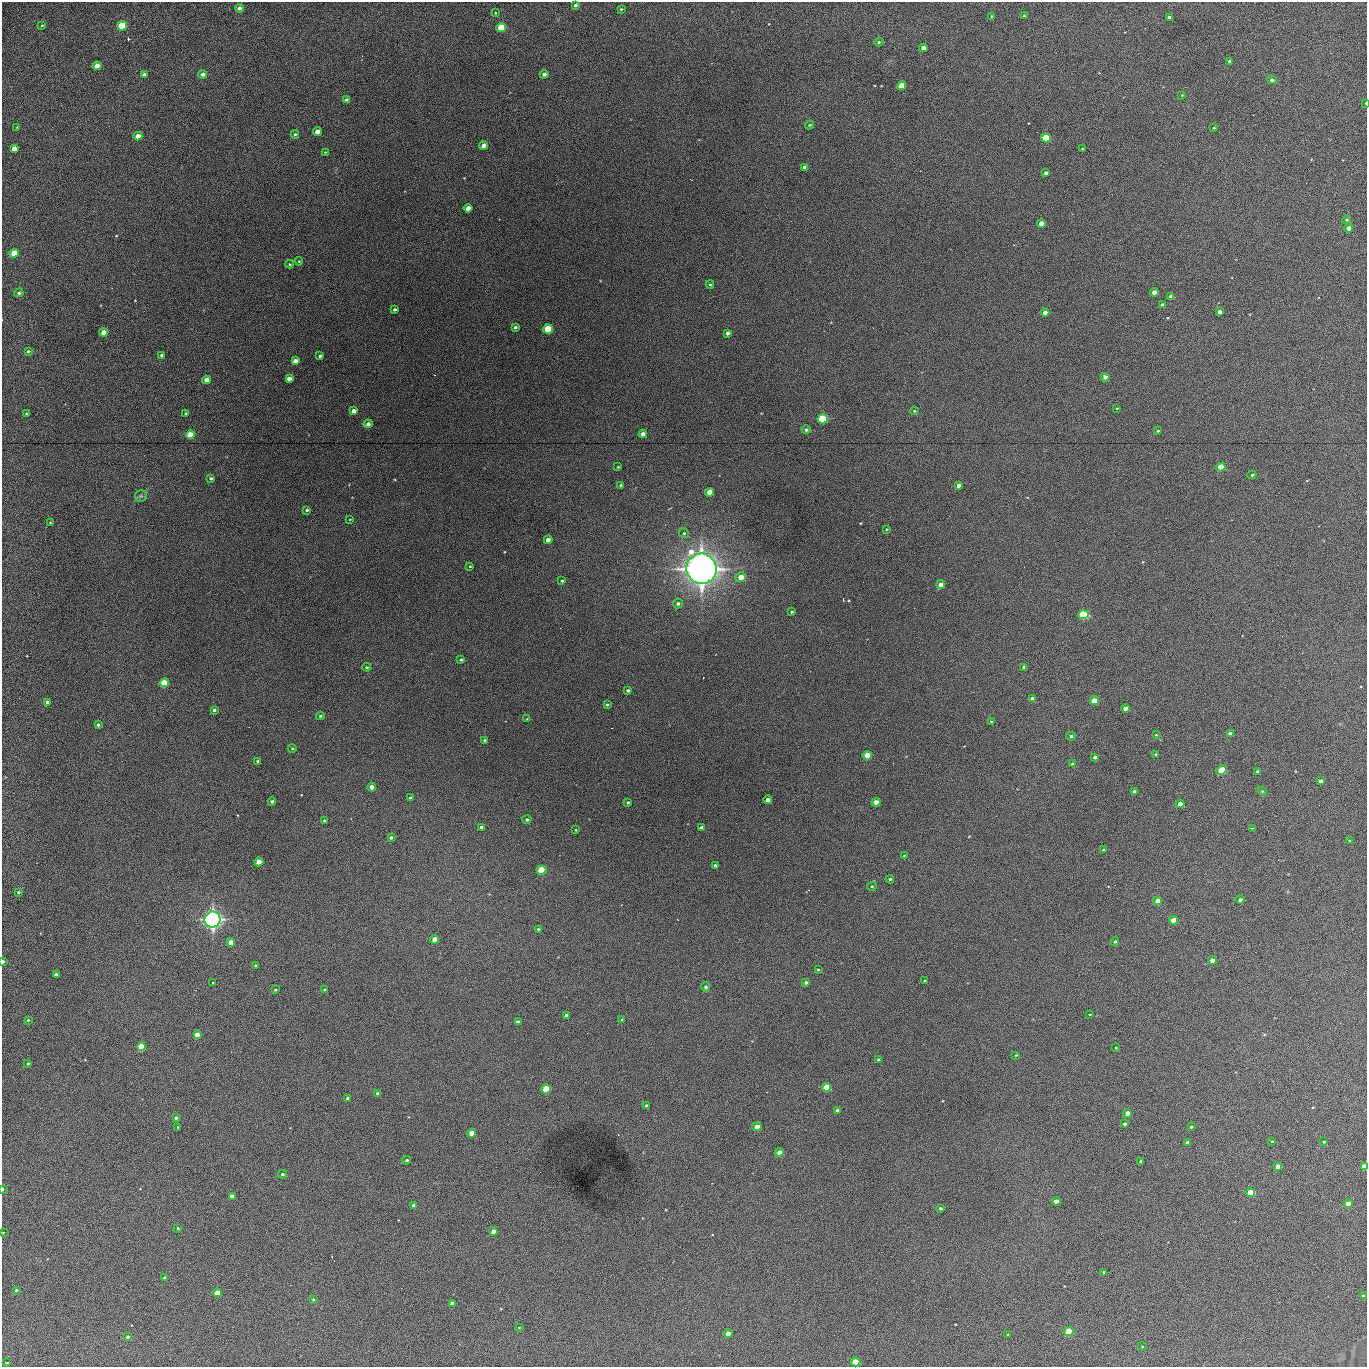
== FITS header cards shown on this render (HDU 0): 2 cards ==
NAXIS1  =                 1365 /fastest changing axis
NAXIS2  =                 1365 /next to fastest changing axis

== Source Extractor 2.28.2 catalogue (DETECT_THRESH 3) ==
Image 1365 x 1365 px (HDU 0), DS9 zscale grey, 1 PNG px = 1 image px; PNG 1369 x 1369 px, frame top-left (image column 1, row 1365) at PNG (2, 2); each listed source drawn as its Kron ellipse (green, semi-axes under 4 px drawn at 4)
Background 437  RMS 72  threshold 215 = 3 sigma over >= 5 px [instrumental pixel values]
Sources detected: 224; all 224 listed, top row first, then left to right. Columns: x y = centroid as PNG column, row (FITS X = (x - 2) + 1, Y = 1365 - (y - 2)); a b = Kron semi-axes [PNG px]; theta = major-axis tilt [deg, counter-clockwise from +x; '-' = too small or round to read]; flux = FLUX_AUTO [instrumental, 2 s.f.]
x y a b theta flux
576 5 4 3 - 1.1e+04
239 8 4 4 - 1.8e+04
621 9 3 3 - 4.3e+03
495 13 3 2 - 3.1e+03
992 16 4 3 - 4.4e+03
1024 16 4 4 - 6.4e+03
1169 17 4 3 - 1.4e+04
42 25 3 3 - 4.2e+03
122 26 5 4 - 3.2e+05
501 28 5 4 - 2.2e+05
879 42 5 4 - 6.1e+03
923 48 4 4 - 3.0e+04
1230 61 3 3 - 1.1e+04
97 66 4 4 - 5.0e+04
203 74 4 4 - 2.1e+04
544 74 4 4 - 1.5e+04
144 75 4 3 - 2.3e+04
1272 80 5 4 - 1.1e+04
902 86 4 4 - 1.4e+05
1182 95 3 3 - 3.1e+03
347 100 4 3 - 1.3e+04
1366 103 3 2 - 3.5e+03
810 125 4 3 - 5.2e+03
17 127 2 2 - 3.1e+03
1214 128 4 3 - 4.1e+03
317 132 4 4 - 3.8e+04
295 134 4 3 - 7.2e+03
138 136 4 4 - 3.8e+04
1046 138 5 4 - 2.2e+05
483 145 4 4 - 2.9e+04
14 148 4 4 - 4.4e+04
1082 149 3 2 - 4.2e+03
325 152 2 2 - 3.3e+03
805 167 4 3 - 1.7e+04
1046 173 4 3 - 1.5e+04
468 208 4 4 - 3.3e+04
1347 220 4 3 - 5.2e+03
1041 223 4 4 - 4.8e+04
1349 228 4 4 - 3.3e+04
14 253 4 4 - 1.2e+05
299 261 4 3 - 4.5e+03
289 264 4 4 - 4.3e+03
710 284 4 4 - 6.3e+03
1154 292 4 4 - 3.6e+04
19 293 4 4 - 7.8e+03
1171 297 4 4 - 2.3e+04
1162 304 3 3 - 8.0e+03
394 310 3 3 - 9.4e+03
1045 312 4 4 - 2.8e+04
1220 312 4 4 - 2.2e+04
515 327 3 3 - 8.6e+03
548 329 5 4 - 2.0e+05
103 332 4 4 - 5.1e+04
728 333 4 3 - 1.6e+04
28 351 4 3 - 6.7e+03
162 355 4 3 - 6.9e+03
320 356 3 3 - 7.6e+03
295 361 4 4 - 2.4e+04
1105 377 4 4 - 2.0e+04
289 378 4 4 - 3.2e+04
206 380 4 4 - 5.4e+04
1117 408 3 2 - 3.2e+03
354 411 4 4 - 3.2e+04
914 411 4 3 - 5.3e+03
26 413 3 3 - 4.6e+03
186 413 3 3 - 7.1e+03
823 419 5 4 - 4.6e+05
368 424 4 4 - 1.6e+04
806 430 4 4 - 9.6e+03
1158 431 3 2 - 4.8e+03
643 434 4 4 - 2.8e+04
190 435 4 4 - 1.8e+05
618 467 3 2 - 3.6e+03
1221 467 4 4 - 9.1e+04
1252 475 4 3 - 6.0e+03
211 478 3 3 - 7.1e+03
620 485 3 2 - 4.4e+03
959 485 4 3 - 2.4e+04
710 492 4 4 - 1.0e+05
141 496 6 6 - 9.1e+03
307 510 3 3 - 6.4e+03
350 519 3 2 - 3.0e+03
50 522 4 2 - 3.7e+03
887 529 3 2 - 3.6e+03
684 533 5 4 - 7.4e+03
548 540 4 4 - 2.8e+04
470 566 3 2 - 3.5e+03
702 569 15 15 - 4.6e+06
741 577 5 4 - 5.5e+04
562 581 3 3 - 6.2e+03
941 585 4 4 - 4.7e+04
678 603 5 5 - 1.1e+04
792 612 4 3 - 6.2e+03
1083 615 5 4 - 4.2e+05
461 660 3 3 - 6.7e+03
367 667 4 3 - 4.8e+03
1024 667 4 3 - 1.6e+04
164 683 4 4 - 2.9e+05
628 690 4 3 - 9.2e+03
1032 698 4 3 - 1.5e+04
1094 700 5 4 - 7.8e+04
47 702 4 4 - 3.0e+04
607 704 4 3 - 5.6e+03
1126 708 4 3 - 3.4e+04
214 710 3 3 - 8.5e+03
320 716 4 3 - 6.6e+03
527 718 4 2 - 3.3e+03
991 721 3 3 - 4.1e+03
98 725 4 4 - 9.5e+03
1230 734 4 3 - 1.5e+04
1156 735 4 3 - 4.4e+03
1071 736 4 3 - 7.6e+03
485 740 3 3 - 8.0e+03
292 749 4 3 - 3.8e+03
1156 754 3 3 - 5.8e+03
867 755 5 4 - 9.6e+04
1095 757 4 3 - 1.4e+04
258 761 3 3 - 1.0e+04
1072 764 4 3 - 6.5e+03
1221 770 5 4 - 1.9e+05
1257 772 3 3 - 1.5e+04
1321 781 4 4 - 2.1e+04
372 787 4 4 - 2.9e+04
1262 791 5 4 - 5.0e+03
1135 792 4 3 - 2.2e+04
410 798 3 3 - 1.0e+04
768 800 4 4 - 3.8e+04
272 801 4 4 - 8.6e+03
628 802 3 3 - 7.2e+03
876 802 4 4 - 4.6e+04
1180 804 4 4 - 3.1e+04
527 819 4 4 - 8.9e+03
324 821 3 2 - 5.1e+03
481 827 3 3 - 1.3e+04
702 828 4 3 - 1.9e+04
1252 828 3 3 - 3.6e+03
576 830 2 2 - 3.9e+03
391 837 4 4 - 9.6e+03
1349 841 4 3 - 4.7e+03
1103 850 3 3 - 7.4e+03
904 856 4 3 - 3.2e+03
259 862 4 4 - 6.5e+04
715 865 3 3 - 7.3e+03
541 870 5 4 - 2.4e+05
890 879 4 3 - 5.9e+03
872 886 5 4 - 5.3e+03
18 892 3 3 - 5.9e+03
1240 900 4 4 - 1.4e+04
1158 901 4 4 - 6.1e+04
213 920 8 8 - 2.0e+06
1173 920 4 4 - 7.7e+04
538 929 3 2 - 4.5e+03
435 939 4 4 - 5.9e+04
231 942 4 4 - 4.1e+04
1115 942 4 3 - 6.7e+03
1212 960 4 4 - 3.7e+04
3 962 4 3 - 1.1e+04
256 965 3 3 - 7.1e+03
818 969 3 2 - 4.3e+03
56 975 4 3 - 1.7e+04
925 981 3 3 - 6.2e+03
806 982 4 4 - 9.8e+03
213 983 2 2 - 3.1e+03
705 987 4 4 - 9.5e+03
275 990 3 2 - 4.7e+03
325 990 3 3 - 7.1e+03
1090 1014 3 2 - 2.9e+03
566 1016 4 3 - 1.6e+04
28 1020 3 3 - 5.1e+03
622 1020 3 3 - 5.6e+03
518 1022 4 4 - 1.9e+04
197 1035 4 4 - 4.5e+04
142 1047 4 4 - 2.5e+05
1116 1048 3 2 - 4.4e+03
1016 1055 3 3 - 3.7e+03
878 1059 3 3 - 5.1e+03
28 1063 3 3 - 5.5e+03
827 1087 4 4 - 1.8e+05
546 1089 5 4 - 1.7e+05
377 1093 3 3 - 7.1e+03
347 1098 3 3 - 9.0e+03
647 1106 3 3 - 1.1e+04
837 1110 4 3 - 8.5e+03
1128 1113 4 4 - 5.8e+04
176 1118 4 3 - 1.2e+04
1125 1124 4 3 - 1.4e+04
177 1127 3 2 - 3.0e+03
757 1127 4 4 - 5.6e+04
1191 1127 3 3 - 5.9e+03
472 1133 4 4 - 7.6e+04
1272 1141 3 2 - 3.1e+03
1324 1142 3 3 - 4.4e+03
1187 1143 4 3 - 2.2e+04
779 1152 4 4 - 3.9e+04
407 1160 4 3 - 6.0e+03
1141 1161 3 3 - 1.4e+04
1278 1166 4 4 - 3.3e+04
1364 1166 4 4 - 4.5e+04
282 1174 5 4 - 8.4e+03
2 1189 3 2 - 1.1e+04
1251 1193 4 4 - 1.7e+05
232 1196 4 4 - 2.7e+04
1056 1201 4 4 - 2.7e+04
1348 1203 4 4 - 4.0e+04
414 1206 4 3 - 1.8e+04
940 1208 3 3 - 7.1e+03
178 1228 3 2 - 4.8e+03
493 1231 4 4 - 3.6e+04
3 1233 3 2 - 2.7e+03
1104 1272 3 3 - 7.2e+03
164 1278 3 3 - 9.0e+03
16 1290 3 3 - 6.7e+03
217 1293 4 4 - 6.1e+04
1363 1296 3 3 - 5.6e+03
313 1299 4 3 - 6.5e+03
452 1303 4 4 - 3.6e+04
519 1328 3 2 - 3.2e+03
1069 1331 5 4 - 2.1e+05
728 1334 4 4 - 4.3e+04
1008 1334 4 2 - 3.3e+03
128 1337 4 4 - 8.6e+03
1142 1346 4 3 - 3.3e+03
855 1362 5 4 - 1.6e+05
7 1363 3 2 - 2.8e+03
At the frame edge (FLAGS 8, measured only in part): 5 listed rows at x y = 1366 103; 3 962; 1364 1166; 2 1189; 3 1233

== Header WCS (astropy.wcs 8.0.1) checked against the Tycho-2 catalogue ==
Header WCS as astropy/WCSLIB reads it (applying the file's SIP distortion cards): RA---TAN-SIP/DEC--TAN-SIP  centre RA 02:17:04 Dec +13:18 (34.27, +13.31 deg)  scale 1.91 arcsec/px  FOV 43.5' x 43.5'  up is -180 deg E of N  parity flipped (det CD > 0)
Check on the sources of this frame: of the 60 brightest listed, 15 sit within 2.9 arcsec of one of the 19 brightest Tycho-2 stars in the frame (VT <= 12.67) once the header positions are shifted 0.58 arcsec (0.15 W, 0.56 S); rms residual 1.00 arcsec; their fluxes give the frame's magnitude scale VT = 25.19 - 2.5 log10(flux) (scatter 0.15 mag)
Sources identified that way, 15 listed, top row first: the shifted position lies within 2.9 arcsec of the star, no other Tycho-2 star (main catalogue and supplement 1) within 5.8 arcsec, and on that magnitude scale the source's flux lands within +1.5 / -3 mag of the star's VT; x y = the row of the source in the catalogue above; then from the Tycho-2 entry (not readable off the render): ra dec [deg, ICRS J2000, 3 dp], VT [Tycho-2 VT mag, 2 dp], TYC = Tycho-2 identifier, HIP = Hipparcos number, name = IAU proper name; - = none
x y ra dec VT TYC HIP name
122 26 34.572 +12.955 11.42 637-1207-1 - -
501 28 34.365 +12.956 12.09 637-873-1 - -
1046 138 34.068 +13.016 12.11 637-923-1 - -
548 329 34.341 +13.116 11.78 637-767-1 - -
823 419 34.191 +13.165 10.78 637-980-1 - -
190 435 34.536 +13.172 12.67 637-944-1 - -
1083 615 34.049 +13.269 11.22 637-820-1 - -
164 683 34.551 +13.304 11.62 637-695-1 - -
1221 770 33.973 +13.352 11.91 637-1253-1 - -
541 870 34.345 +13.404 11.61 637-1245-1 - -
213 920 34.525 +13.430 7.86 637-948-1 10730 -
546 1089 34.343 +13.520 12.11 637-855-1 - -
1251 1193 33.958 +13.576 11.96 637-1126-1 - -
1069 1331 34.057 +13.650 11.94 637-667-1 - -
855 1362 34.174 +13.666 12.36 637-601-1 - -